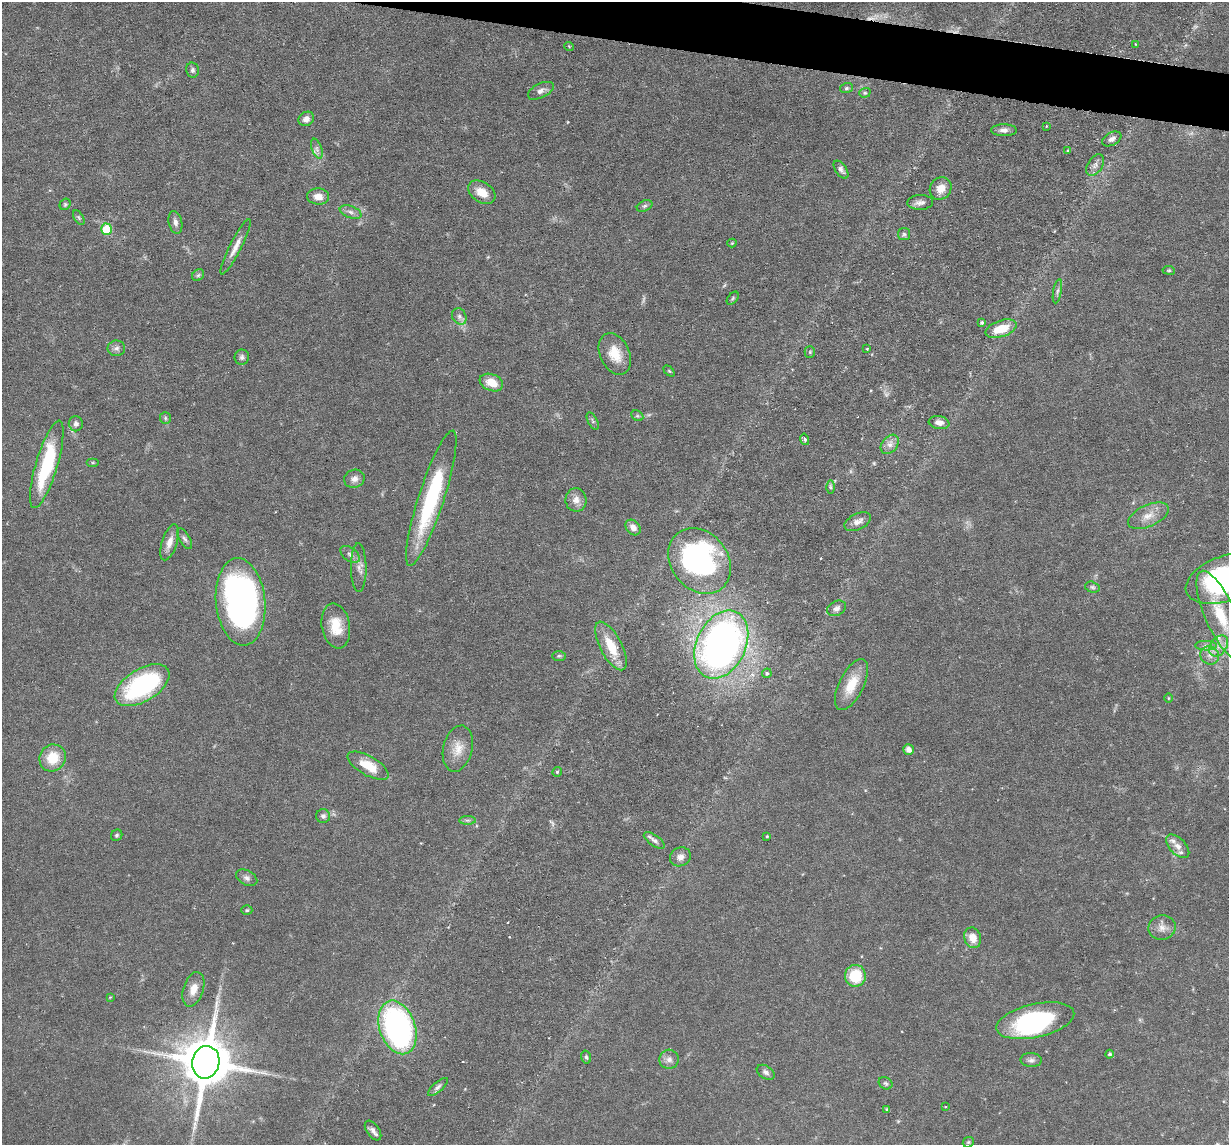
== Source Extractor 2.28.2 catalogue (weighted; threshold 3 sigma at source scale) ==
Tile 11 of 4 x 4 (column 3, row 3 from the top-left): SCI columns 2453-3679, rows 1262-2404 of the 4905 x 4927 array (HDU 1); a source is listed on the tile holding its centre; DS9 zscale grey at full resolution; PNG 1231 x 1147 px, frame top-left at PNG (2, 2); each listed source drawn as its Kron ellipse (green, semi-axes under 4 px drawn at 4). Shown black and unused: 3% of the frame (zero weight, under 3 of 6 exposures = <1% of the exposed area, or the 3 px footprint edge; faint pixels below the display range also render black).
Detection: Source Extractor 2.28.2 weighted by HDU 2 'WHT'; one run over the whole footprint, this tile lists its part. Background 0.0749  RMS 0.0043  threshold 0.0175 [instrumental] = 3 sigma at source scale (4.09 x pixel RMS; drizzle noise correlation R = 1.36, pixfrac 0.8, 0.05/0.05 arcsec/px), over >= 5 px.
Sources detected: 120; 4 too faint to see at this stretch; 1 inside a brighter object's white glare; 1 cosmic-ray / hot-pixel residue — neither listed nor drawn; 3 inside a brighter listed object's ellipse — not listed separately; the other 111 listed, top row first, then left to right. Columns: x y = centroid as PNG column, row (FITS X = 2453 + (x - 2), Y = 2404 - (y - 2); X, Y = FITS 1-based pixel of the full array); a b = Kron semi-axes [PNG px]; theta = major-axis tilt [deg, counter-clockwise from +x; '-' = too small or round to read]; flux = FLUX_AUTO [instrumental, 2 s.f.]
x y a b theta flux
1136 44 2 2 - 0.3
569 46 5 3 - 0.3
193 70 7 6 - 1.1
846 88 6 5 - 0.73
541 91 14 7 27 2.1
865 93 6 4 19 0.61
306 119 8 7 - 2
1046 126 3 2 - 0.3
1004 130 13 6 0 1.9
1112 139 10 6 26 1.8
317 149 10 5 -69 1.4
1068 151 4 3 - 0.53
1095 165 12 7 58 2.1
841 170 10 5 -55 1.4
941 188 12 10 53 4.8
482 192 15 10 -33 5.7
318 196 11 8 -4 3.7
920 202 13 7 2 2
65 204 6 5 - 0.67
645 206 8 5 26 0.92
351 212 11 6 -20 1.7
79 218 8 4 -59 0.77
175 222 11 6 -76 1.8
106 229 5 5 - 14
904 234 6 6 - 1
732 243 4 4 - 0.39
235 247 31 6 63 4.1
1169 270 6 4 -7 0.57
198 275 6 5 - 0.83
1057 291 12 4 80 1.1
733 298 7 4 50 0.66
459 316 8 7 - 1.5
982 322 4 4 - 0.59
1001 329 16 8 19 8.6
116 348 9 8 - 1.5
867 349 2 2 - 0.35
810 352 5 5 - 0.58
615 354 22 14 -65 8.2
242 357 7 7 - 1.1
669 371 6 4 -44 0.49
491 382 12 8 -21 6
637 416 6 5 - 0.64
165 418 6 5 - 0.76
593 421 9 4 -63 0.85
939 423 10 6 -9 2.4
76 424 7 7 - 1.6
805 439 6 3 -73 0.73
890 444 11 7 49 2.3
93 463 6 4 0 0.52
47 464 45 11 73 31
354 479 10 9 - 2.4
830 487 6 4 -89 0.68
431 498 71 12 72 44
576 500 12 10 -88 3.3
1148 516 22 10 25 5.1
858 522 14 8 25 2.5
633 527 9 6 -49 2.9
185 539 12 5 -59 1.2
169 542 19 7 72 3.8
350 554 11 6 -38 1.7
700 561 35 28 -51 90
359 568 24 7 -89 3.2
1226 578 42 22 19 78
1092 587 7 5 -16 0.86
241 602 44 24 -85 160
836 608 10 7 28 1.8
1221 615 48 15 -66 20
336 626 23 14 -80 9
721 644 36 24 64 210
611 646 27 11 -62 10
1206 646 11 4 -1 1.5
1219 646 11 8 54 3.3
1210 655 9 9 - 2.6
559 656 7 5 1 0.73
767 673 5 4 - 0.76
142 685 30 16 31 55
851 685 28 12 64 9.3
1168 698 4 3 - 0.3
458 749 23 14 77 6.4
908 749 5 5 - 2.4
53 758 14 13 - 9.8
368 766 23 9 -30 9
557 772 5 4 - 0.57
323 816 7 7 - 1.3
467 820 8 4 0 0.87
117 835 6 5 - 0.77
767 836 4 3 - 0.45
654 840 12 5 -35 1.5
1178 846 14 8 -45 2.7
680 857 11 9 26 2.4
247 878 11 7 -28 1.7
247 910 5 4 - 0.61
1162 928 13 12 - 3.4
973 938 10 8 -70 4.9
855 976 11 10 - 15
193 989 18 10 72 4.5
110 997 3 3 - 0.31
1035 1021 40 17 12 44
397 1027 28 18 -71 100
1110 1054 4 4 - 0.8
586 1057 6 5 - 0.81
669 1059 9 9 - 2.3
1031 1060 10 7 -3 1.5
206 1062 16 13 79 2400
766 1072 10 6 -32 1.4
885 1083 7 5 -32 0.81
438 1087 12 5 42 1.4
945 1107 3 3 - 0.35
887 1110 4 3 - 0.6
373 1130 11 6 -54 1.7
968 1142 6 5 - 0.6
Isophote crosses this tile's border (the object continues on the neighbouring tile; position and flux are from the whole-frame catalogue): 1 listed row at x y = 1226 578